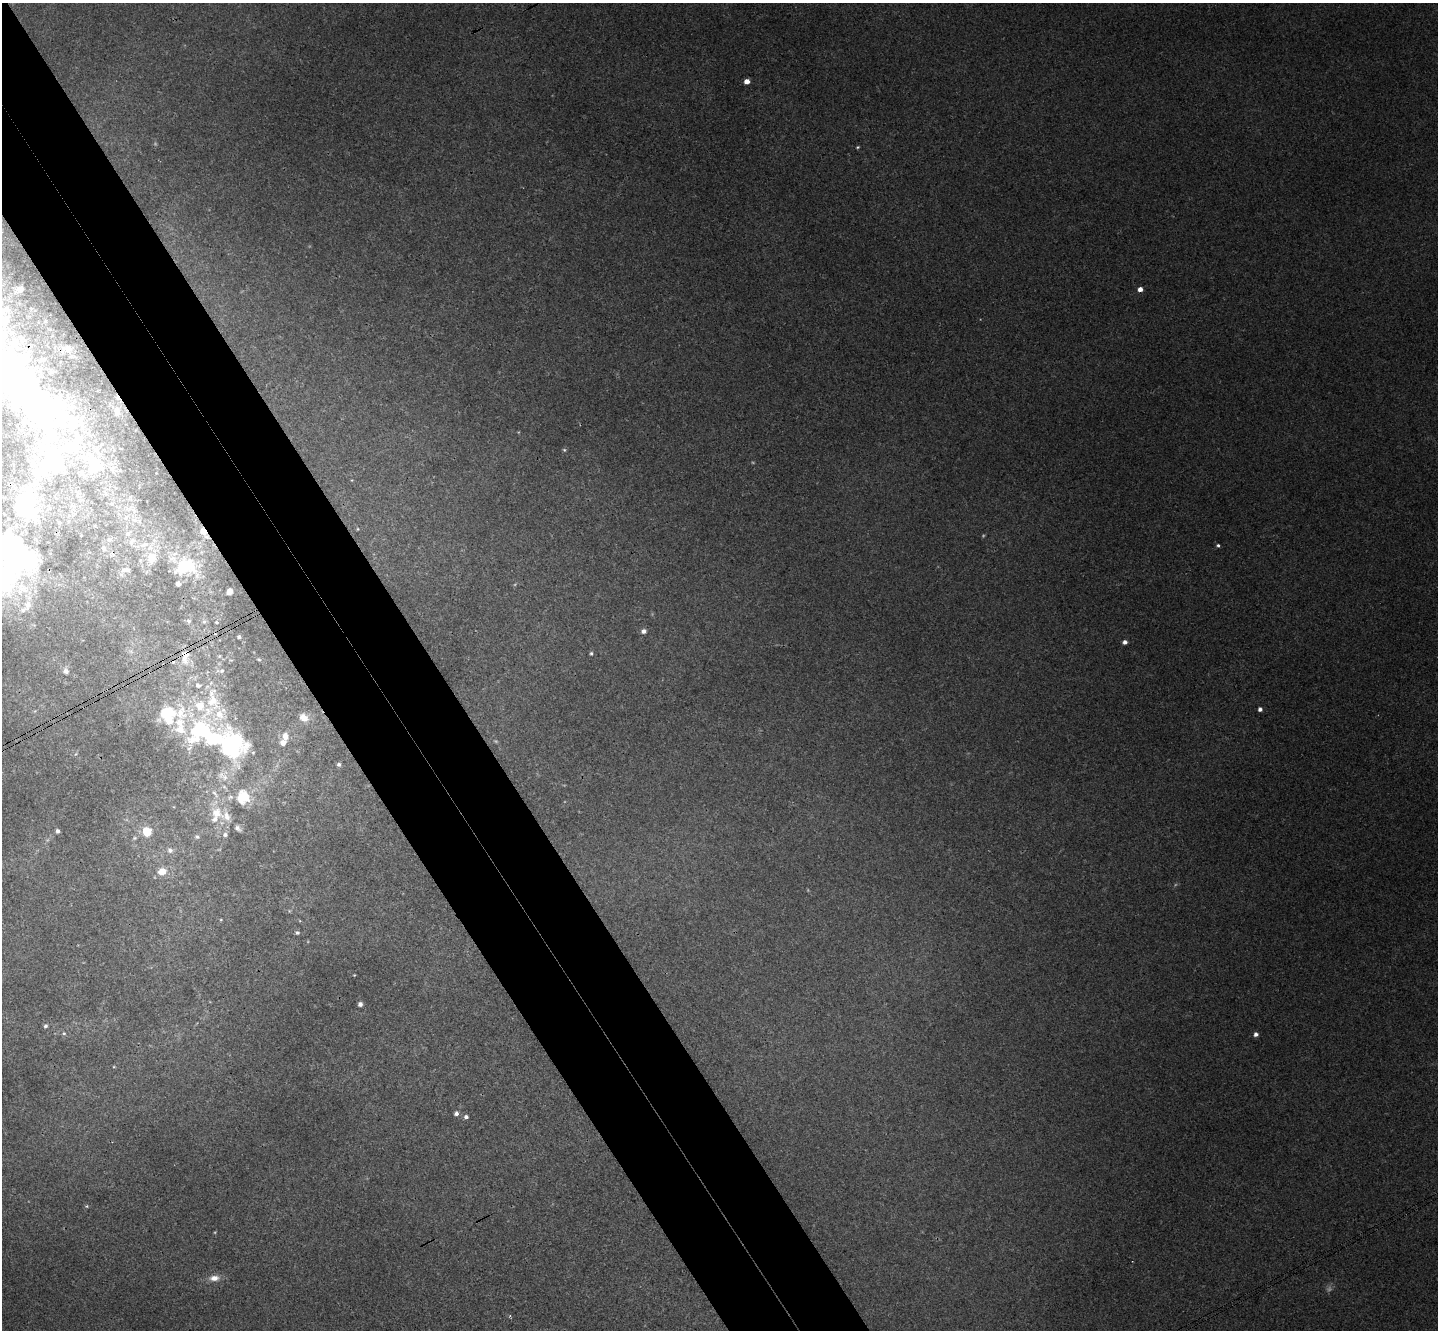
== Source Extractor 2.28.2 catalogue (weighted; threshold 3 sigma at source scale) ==
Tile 11 of 4 x 4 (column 3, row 3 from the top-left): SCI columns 2928-4363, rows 1655-2982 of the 5855 x 5828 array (HDU 1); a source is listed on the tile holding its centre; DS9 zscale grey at full resolution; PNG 1440 x 1332 px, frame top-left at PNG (2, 3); no overlay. Shown black and unused: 9% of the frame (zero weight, under 3 of 4 exposures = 6% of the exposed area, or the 3 px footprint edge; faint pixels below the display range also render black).
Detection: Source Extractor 2.28.2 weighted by HDU 2 'WHT'; one run over the whole footprint, this tile lists its part. Background 0.0089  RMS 0.0037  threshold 0.0165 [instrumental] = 3 sigma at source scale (4.5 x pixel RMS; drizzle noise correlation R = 1.50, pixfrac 1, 0.05/0.05 arcsec/px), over >= 5 px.
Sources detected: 97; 5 too faint to see at this stretch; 6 inside a brighter object's white glare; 1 cosmic-ray / hot-pixel residue — not listed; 24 inside a brighter listed object's ellipse — not listed separately; the other 61 listed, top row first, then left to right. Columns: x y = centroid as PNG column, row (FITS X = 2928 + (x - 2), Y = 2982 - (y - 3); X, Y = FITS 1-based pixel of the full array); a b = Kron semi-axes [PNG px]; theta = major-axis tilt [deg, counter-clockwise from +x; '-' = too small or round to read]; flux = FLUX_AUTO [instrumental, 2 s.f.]
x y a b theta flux
747 81 4 4 - 3.7
858 147 4 3 - 0.45
20 289 5 4 - 1
1140 289 4 4 - 2.8
67 348 11 8 -3 2.1
11 385 185 55 -48 440
117 412 7 5 -90 1.4
564 450 5 4 - 0.55
352 480 4 3 - 0.28
22 500 24 13 -48 28
358 529 5 3 - 0.35
203 531 9 7 -56 3.3
132 541 13 8 61 2.9
1218 545 4 4 - 0.76
152 557 22 14 77 9.5
19 561 106 51 15 110
185 566 24 19 -4 22
126 570 15 8 5 2.6
230 591 6 5 - 1.8
189 621 7 6 - 0.93
204 621 6 5 - 0.72
216 622 3 2 - 0.42
644 631 6 6 - 1.5
239 637 3 3 - 0.6
1125 642 4 4 - 1.8
591 653 5 4 - 0.64
219 656 4 4 - 0.36
184 659 17 10 -63 4.5
259 659 4 3 - 0.38
66 671 8 8 - 1.6
222 671 6 6 - 0.88
198 685 9 7 -15 1.7
1260 709 4 4 - 1.5
303 717 12 9 -35 3.5
285 736 10 8 -89 3.3
212 739 71 46 -28 61
339 764 5 5 - 0.87
215 794 17 6 -55 2.4
243 797 22 20 -84 11
216 813 16 13 -47 7.4
238 828 8 5 -51 1.3
57 831 5 4 - 0.96
147 832 8 7 - 9.9
225 834 6 6 - 1.1
197 837 7 6 - 1
135 838 7 5 27 0.79
170 850 9 8 - 2.1
162 871 9 8 - 5.7
289 911 6 4 72 0.47
221 920 5 3 - 0.4
297 933 5 5 - 0.89
354 975 3 2 - 0.28
360 1004 5 4 - 1.4
45 1026 5 5 - 0.85
64 1033 5 4 - 0.58
1256 1034 4 4 - 1.7
114 1067 5 3 - 0.34
456 1113 6 5 - 1.3
466 1117 5 5 - 1.2
87 1206 5 3 - 0.43
214 1278 14 7 5 3.5
Overlapping masked pixels (flux is a lower limit): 3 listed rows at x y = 11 385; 203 531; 19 561
Isophote crosses this tile's border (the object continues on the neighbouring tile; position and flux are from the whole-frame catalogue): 2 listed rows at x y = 11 385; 19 561